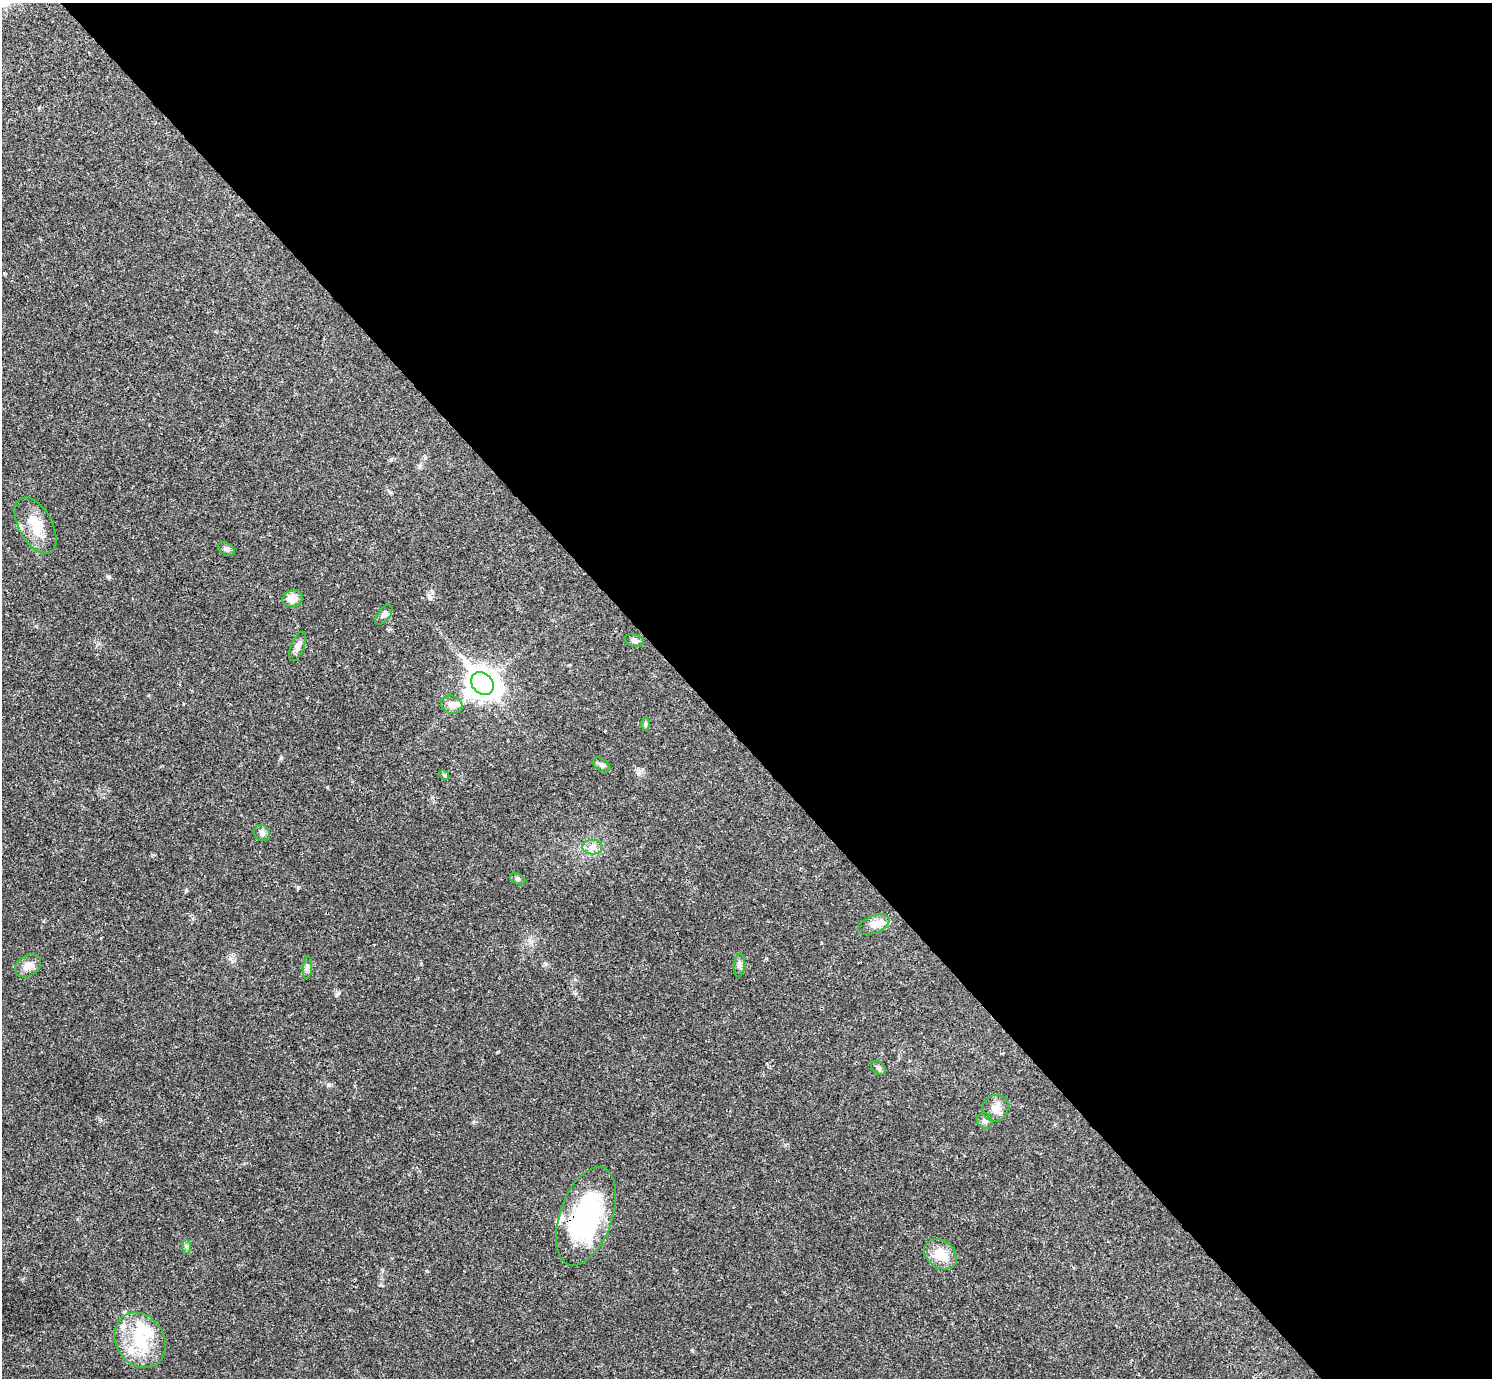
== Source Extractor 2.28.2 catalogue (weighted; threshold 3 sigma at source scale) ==
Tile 8 of 4 x 4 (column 4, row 2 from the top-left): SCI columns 4469-5958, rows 2909-4284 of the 5961 x 5958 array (HDU 1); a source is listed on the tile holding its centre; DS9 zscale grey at full resolution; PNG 1494 x 1380 px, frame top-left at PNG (2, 3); each listed source drawn as its Kron ellipse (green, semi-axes under 4 px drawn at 4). Shown black and unused: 54% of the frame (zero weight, under 3 of 4 exposures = <1% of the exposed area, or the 3 px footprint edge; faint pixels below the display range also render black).
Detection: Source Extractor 2.28.2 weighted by HDU 2 'WHT'; one run over the whole footprint, this tile lists its part. Background 0.0209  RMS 0.0022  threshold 0.01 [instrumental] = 3 sigma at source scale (4.5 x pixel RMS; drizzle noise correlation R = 1.50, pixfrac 1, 0.05/0.05 arcsec/px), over >= 5 px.
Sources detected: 30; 1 inside a brighter object's white glare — neither listed nor drawn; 4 inside a brighter listed object's ellipse — not listed separately; the other 25 listed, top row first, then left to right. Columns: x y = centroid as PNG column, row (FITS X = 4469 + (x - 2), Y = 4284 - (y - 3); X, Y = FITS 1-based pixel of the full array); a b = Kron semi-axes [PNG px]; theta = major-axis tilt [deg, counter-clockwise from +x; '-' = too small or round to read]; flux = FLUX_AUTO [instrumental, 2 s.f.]
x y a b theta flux
36 525 30 17 -61 5.6
226 549 9 6 -31 0.68
293 599 10 8 16 2.5
384 615 12 6 53 0.77
634 640 10 6 -12 0.82
297 646 15 6 69 1.1
482 683 12 10 -46 300
452 704 11 9 -20 1.7
645 724 6 4 90 0.37
602 765 9 6 -35 0.71
444 775 5 4 - 0.28
262 833 8 7 - 1
593 847 10 7 -1 1.2
518 879 8 5 -26 0.44
874 925 16 8 21 1.8
739 965 12 5 85 0.72
28 966 14 10 33 2.1
307 968 11 4 85 0.62
878 1068 8 6 -37 0.58
995 1108 14 13 - 2
985 1121 8 7 - 0.71
586 1216 51 26 70 33
186 1247 7 4 -90 0.44
940 1254 18 13 -36 4.7
140 1340 29 24 -56 11
Overlapping masked pixels (flux is a lower limit): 1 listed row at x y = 586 1216
Unlisted compact peaks at least as high as the median listed source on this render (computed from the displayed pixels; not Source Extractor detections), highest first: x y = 109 577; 336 995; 298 888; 186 890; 328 1085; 692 1350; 281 758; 427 1271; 639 773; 766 958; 545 964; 230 959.